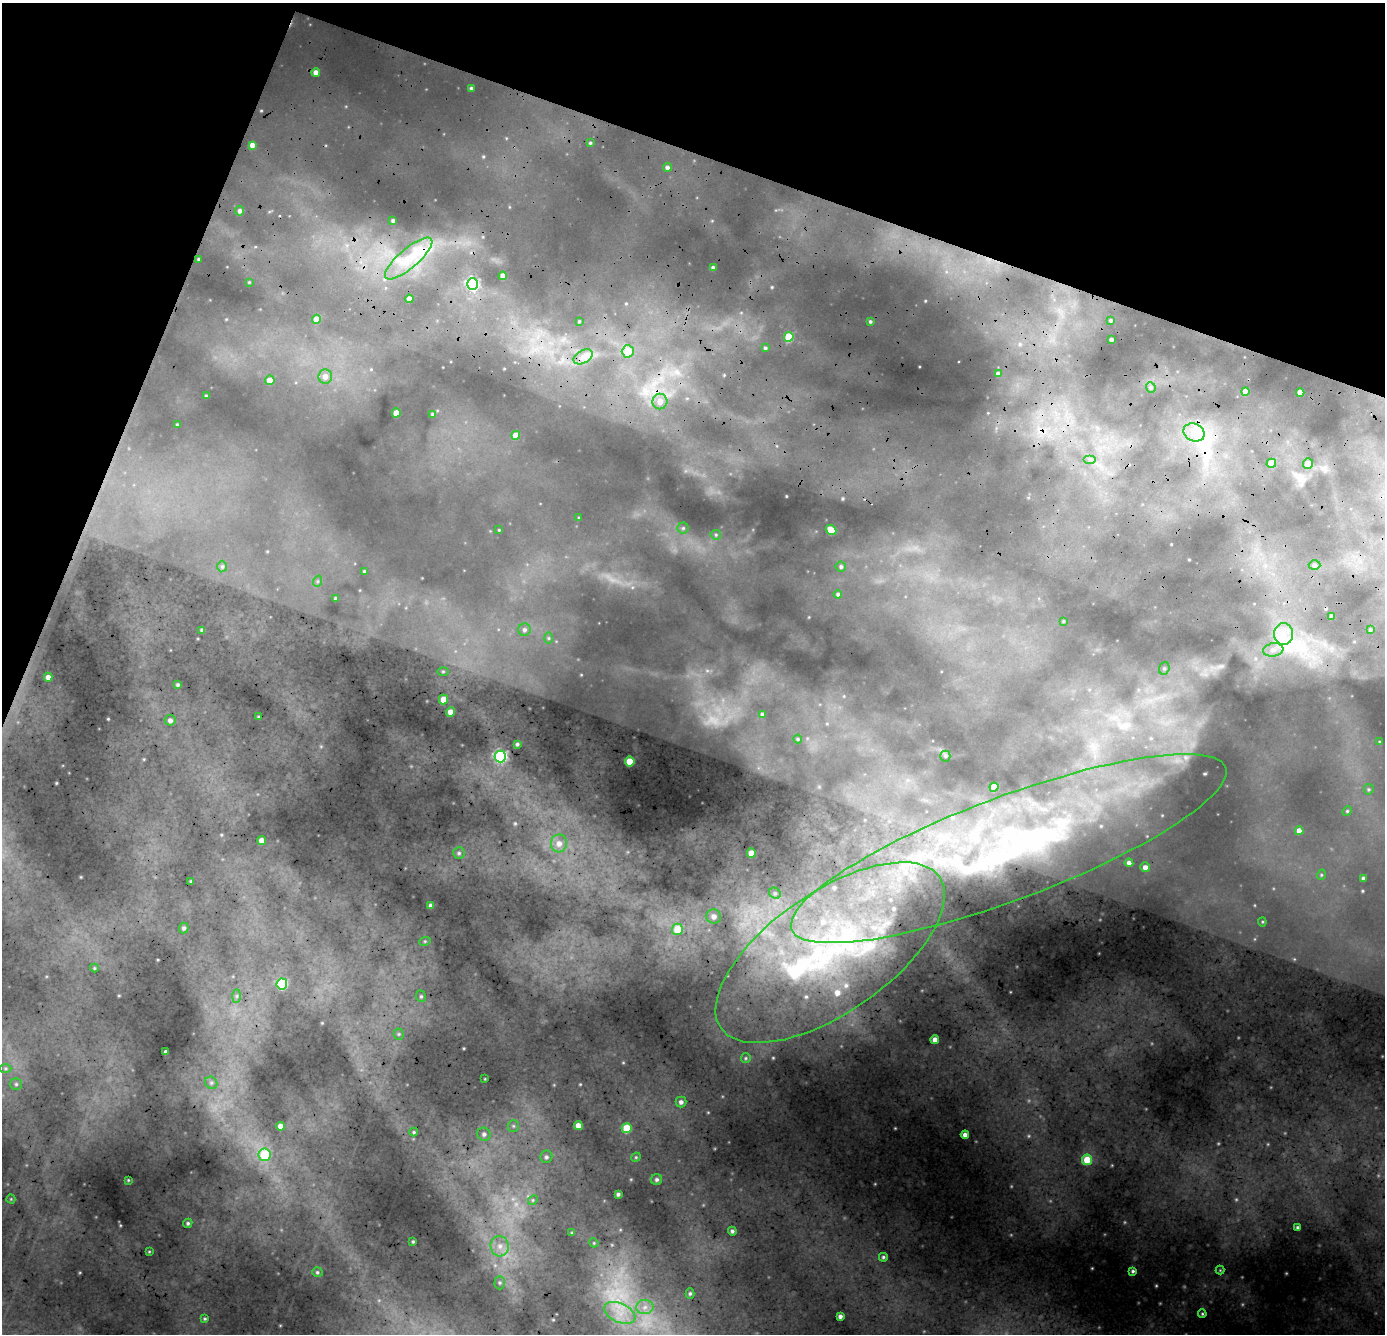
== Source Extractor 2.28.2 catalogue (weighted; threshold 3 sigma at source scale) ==
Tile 2 of 4 x 4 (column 2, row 1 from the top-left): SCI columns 1489-2871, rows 4523-5854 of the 5745 x 6250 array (HDU 1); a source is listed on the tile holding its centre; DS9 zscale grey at full resolution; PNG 1387 x 1336 px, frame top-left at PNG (2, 3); each listed source drawn as its Kron ellipse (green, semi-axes under 4 px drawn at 4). Shown black and unused: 18% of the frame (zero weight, under 2 of 4 exposures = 12% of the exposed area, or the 3 px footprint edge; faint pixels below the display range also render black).
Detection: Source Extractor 2.28.2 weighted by HDU 2 'WHT'; one run over the whole footprint, this tile lists its part. Background 0.278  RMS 0.038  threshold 0.17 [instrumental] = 3 sigma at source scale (4.5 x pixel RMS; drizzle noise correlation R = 1.50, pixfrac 1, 0.05/0.05 arcsec/px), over >= 5 px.
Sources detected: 159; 5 too faint to see at this stretch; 1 cosmic-ray / hot-pixel residue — neither listed nor drawn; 9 inside a brighter listed object's ellipse — not listed separately; the other 144 listed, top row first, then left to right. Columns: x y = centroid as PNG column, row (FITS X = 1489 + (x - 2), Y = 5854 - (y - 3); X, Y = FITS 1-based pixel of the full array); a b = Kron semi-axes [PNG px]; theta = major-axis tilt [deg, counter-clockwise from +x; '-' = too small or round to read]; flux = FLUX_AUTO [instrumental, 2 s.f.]
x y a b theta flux
316 72 4 4 - 21
471 88 3 3 - 5
590 143 4 3 - 4.4
252 145 4 4 - 19
667 167 4 4 - 10
240 211 4 4 - 12
393 221 3 3 - 6.2
409 258 30 9 40 100
198 259 3 2 - 3.8
713 268 3 3 - 9.3
503 276 4 4 - 27
249 282 2 2 - 2.8
473 284 6 5 - 600
409 299 4 4 - 23
316 319 4 4 - 33
1111 320 3 3 - 4
579 321 3 3 - 4
870 322 3 3 - 5.2
789 337 5 4 - 120
1111 340 3 3 - 8.9
765 348 4 3 - 5.7
628 351 6 6 - 71
583 357 10 6 29 27
998 374 4 3 - 11
325 376 7 6 - 22
270 380 5 5 - 36
1151 387 5 4 - 6.6
1245 392 4 4 - 33
1300 392 4 4 - 31
206 396 3 2 - 2.9
660 401 8 7 - 38
396 413 4 4 - 47
432 414 4 3 - 4.1
177 424 3 2 - 2.8
1194 432 11 8 -24 40
516 435 4 4 - 47
1090 459 6 4 0 8.8
1271 463 5 4 - 53
1308 463 5 5 - 27
579 518 4 3 - 3.4
683 528 5 5 - 6.1
499 530 3 3 - 2.7
831 530 6 4 -39 63
716 535 5 5 - 5.2
1314 565 6 4 -2 8.2
222 566 6 5 - 5.8
841 567 5 5 - 8.1
364 571 4 3 - 4.7
318 581 6 4 72 5.1
838 594 4 4 - 7.2
336 599 4 3 - 9.9
1332 616 3 3 - 13
1064 621 3 2 - 2.8
202 630 4 4 - 7.9
524 630 6 6 - 11
1370 630 4 3 - 4.5
1284 634 11 9 90 52
549 638 6 4 -90 4.9
1273 650 10 6 8 26
1164 668 6 5 - 7
443 671 5 3 - 4
48 677 4 4 - 17
178 685 4 3 - 6
443 699 5 4 - 48
450 712 4 4 - 29
763 714 4 4 - 11
258 717 4 3 - 3.1
170 720 5 5 - 13
798 739 4 4 - 3.9
1380 742 4 4 - 3.5
517 744 3 3 - 6
500 756 6 6 - 460
945 756 5 5 - 5.5
630 761 5 5 - 82
994 787 4 4 - 53
1369 789 5 5 - 5.3
1347 811 5 4 - 4.4
1299 831 4 4 - 28
262 841 4 4 - 37
559 843 9 8 - 27
1009 848 232 51 21 2000
459 853 6 6 - 7.2
751 853 4 4 - 47
1129 863 4 4 - 14
1145 867 5 4 - 18
1321 875 5 3 - 3.5
1363 878 3 3 - 8.4
191 881 3 3 - 3.6
775 893 6 5 - 7.2
431 906 4 4 - 14
714 916 7 7 - 20
1262 922 4 4 - 3.8
184 928 5 5 - 7.9
677 929 6 5 - 78
425 941 6 4 18 4.4
830 953 133 60 35 1300
94 968 4 4 - 3.8
282 984 5 5 - 260
237 996 7 4 89 6.5
421 996 6 5 - 6.1
399 1034 5 5 - 5.6
935 1040 4 4 - 24
166 1052 4 3 - 9.8
746 1058 5 4 - 5.1
5 1068 6 4 0 6.2
485 1079 3 2 - 2.2
211 1083 7 5 -44 8.7
16 1084 6 6 - 7.3
681 1102 5 5 - 13
578 1125 4 4 - 31
280 1126 4 4 - 28
513 1126 6 5 - 6.8
627 1128 5 5 - 110
414 1132 4 4 - 4.3
484 1134 7 6 - 11
965 1135 4 4 - 18
264 1155 6 6 - 130
546 1157 6 6 - 8.5
636 1157 5 4 - 4
1087 1160 5 5 - 89
128 1180 4 3 - 2.7
657 1180 5 5 - 8.6
618 1194 4 3 - 8
11 1199 4 4 - 3.3
533 1200 5 4 - 4.5
188 1223 5 4 - 6.5
1297 1227 3 3 - 6.2
732 1231 4 4 - 8.1
572 1233 4 4 - 3.6
413 1242 3 3 - 4.4
594 1243 5 4 - 3.2
500 1246 10 9 - 30
149 1251 4 3 - 2.7
883 1257 4 4 - 5.9
1220 1270 4 4 - 3.5
1133 1271 3 3 - 6.1
317 1272 5 5 - 5.5
500 1283 6 5 - 6.6
690 1293 5 4 - 6.4
645 1307 8 7 - 20
620 1313 16 9 -25 58
1202 1314 4 3 - 4.3
840 1316 4 4 - 12
205 1319 4 3 - 4.2
Overlapping masked pixels (flux is a lower limit): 2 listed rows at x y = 1009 848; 830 953
Unlisted compact peaks at least as high as the median listed source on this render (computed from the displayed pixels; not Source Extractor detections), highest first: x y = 108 719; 120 1225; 786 496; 708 1112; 925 301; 772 287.